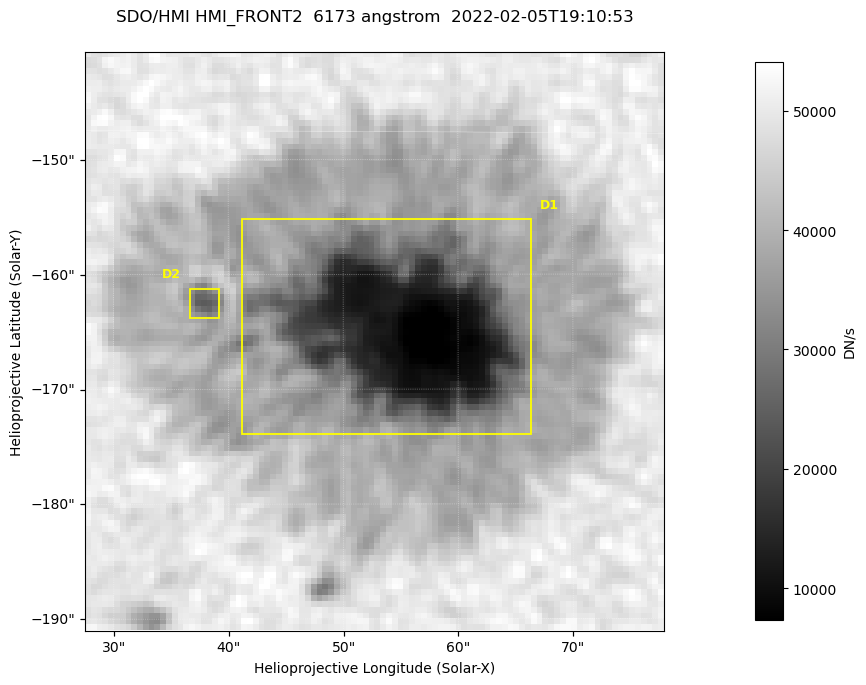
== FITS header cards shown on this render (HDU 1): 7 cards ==
TELESCOP= 'SDO/HMI '           / Telescope
INSTRUME= 'HMI_FRONT2'         / For HMI: HMI_SIDE1, HMI_FRONT2, or HMI_COMBINED
WAVELNTH=                6173. / [angstrom] Wavelength
DATE-OBS= '2022-02-05T19:10:53.400' / [ISO] Observation date {DATE__OBS}
CTYPE1  = 'HPLN-TAN'           / CTYPE1: HPLN
CTYPE2  = 'HPLT-TAN'           / CTYPE2: HPLT
BUNIT   = 'DN/s    '           / Physical Units

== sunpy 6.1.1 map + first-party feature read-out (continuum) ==
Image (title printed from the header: SDO/HMI HMI_FRONT2  6173 angstrom  2022-02-05T19:10:53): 100 x 100 px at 0.504 arcsec/px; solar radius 974 arcsec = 1932 px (partial field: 0.1% of the solar disc is inside the frame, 100% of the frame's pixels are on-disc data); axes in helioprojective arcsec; data unit DN/s (BUNIT, on the colour bar)
Orientation: roll -0.0703 deg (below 1 deg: not rotated)
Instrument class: CONTINUUM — white-light / continuum photospheric image (CONTENT/OBS_TYPE)
Dark features (sunspots / pores): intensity divided by the frame's on-disc median (partial field: no limb-darkening profile); reference = the frame's on-disc median (the 8%-of-disc-diameter window exceeds this field); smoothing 3 px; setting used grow <= 0.75, no closing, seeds <= 0.75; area >= 9 px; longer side >= 3 px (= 1.5 arcsec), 3 px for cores <= 0.7; partial field; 2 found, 2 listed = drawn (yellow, D1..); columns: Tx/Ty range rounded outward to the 2 arcsec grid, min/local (2 s.f., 1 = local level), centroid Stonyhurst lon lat
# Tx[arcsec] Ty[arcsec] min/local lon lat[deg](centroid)
D1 40..68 -174..-154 0.14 +3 -16
D2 36..40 -164..-160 0.59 +2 -16